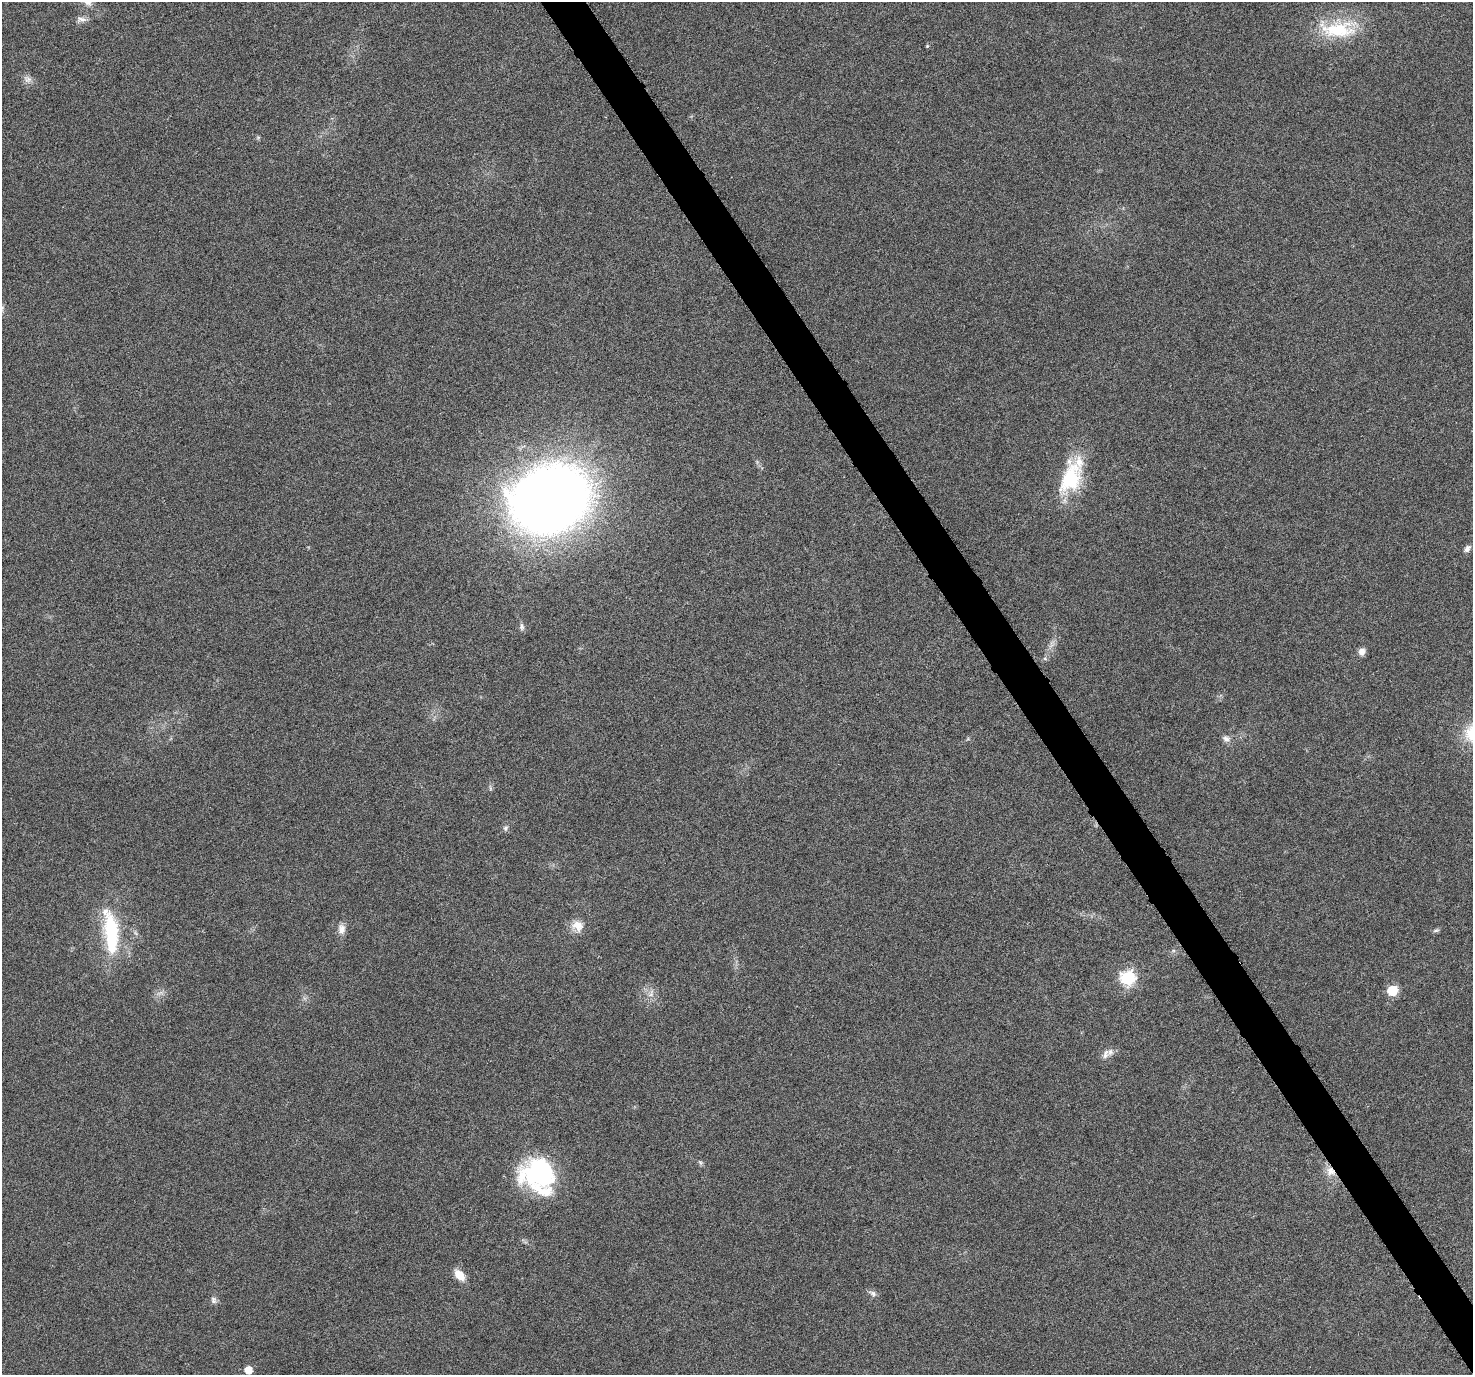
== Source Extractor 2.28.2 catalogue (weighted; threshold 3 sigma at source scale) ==
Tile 6 of 4 x 4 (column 2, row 2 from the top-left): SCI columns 1474-2944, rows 2871-4243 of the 5894 x 5802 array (HDU 1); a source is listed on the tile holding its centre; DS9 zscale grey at full resolution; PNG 1475 x 1377 px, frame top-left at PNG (2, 2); no overlay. Shown black and unused: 3% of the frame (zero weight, under 3 of 6 exposures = <1% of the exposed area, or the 3 px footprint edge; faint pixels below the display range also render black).
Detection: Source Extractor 2.28.2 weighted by HDU 2 'WHT'; one run over the whole footprint, this tile lists its part. Background 0.0244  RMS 0.0036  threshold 0.0148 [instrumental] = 3 sigma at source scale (4.09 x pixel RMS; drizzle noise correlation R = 1.36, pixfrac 0.8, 0.0396/0.0396 arcsec/px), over >= 5 px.
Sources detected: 32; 1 inside a brighter object's white glare — not listed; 3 inside a brighter listed object's ellipse — not listed separately; the other 28 listed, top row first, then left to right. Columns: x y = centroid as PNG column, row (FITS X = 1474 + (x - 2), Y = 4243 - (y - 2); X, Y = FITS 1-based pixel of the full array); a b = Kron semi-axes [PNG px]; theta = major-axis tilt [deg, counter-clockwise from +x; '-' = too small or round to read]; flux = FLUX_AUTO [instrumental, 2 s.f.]
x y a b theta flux
81 19 13 8 -5 1.6
1338 29 51 21 0 19
927 46 5 4 - 0.35
28 79 11 7 1 1.5
1071 479 42 24 70 22
549 499 48 39 22 660
1467 549 9 6 52 1.3
521 627 9 7 -85 1
1362 651 8 7 - 1.9
1045 659 6 3 -20 0.46
1226 739 11 8 -19 1.5
490 788 7 4 -72 0.51
505 828 7 7 - 0.87
578 926 15 13 -26 3.9
341 929 12 9 -89 2.3
111 930 50 20 -77 23
1436 930 9 4 18 0.66
1128 978 7 7 - 61
1392 990 6 6 - 18
651 994 7 5 46 1
1110 1052 11 8 52 1.7
700 1162 7 4 -45 0.58
1330 1171 12 11 - 3.2
540 1173 36 29 -1 43
459 1275 13 8 -48 4.7
873 1294 11 6 -40 1.2
213 1300 10 7 -69 1.2
248 1370 5 5 - 5.2
Overlapping masked pixels (flux is a lower limit): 1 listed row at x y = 1330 1171